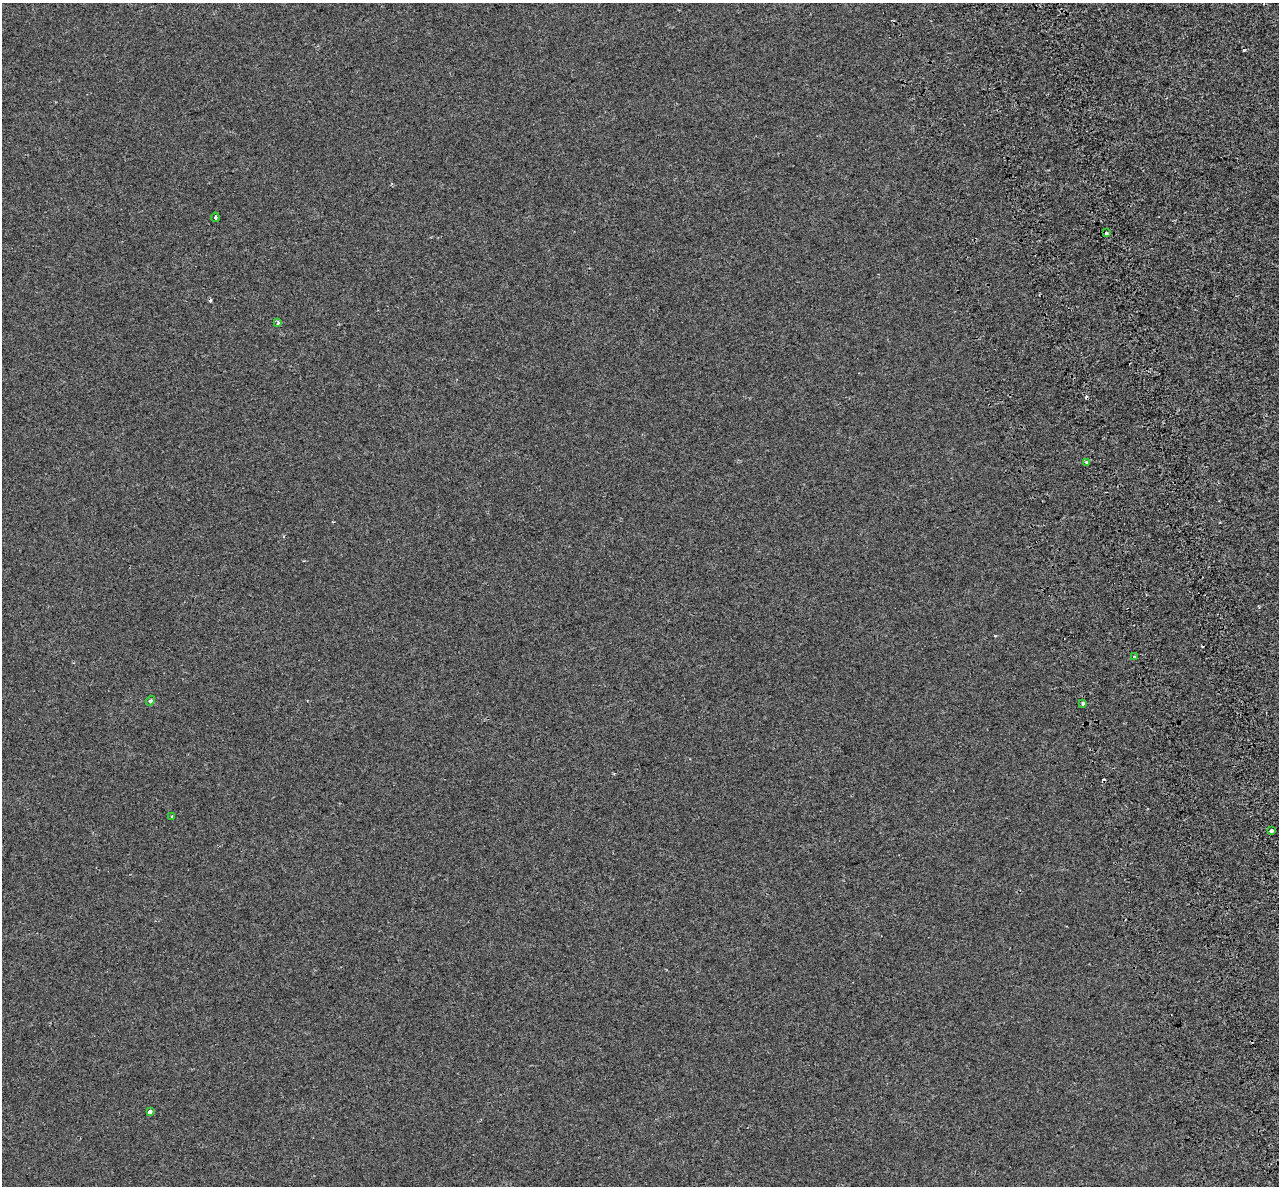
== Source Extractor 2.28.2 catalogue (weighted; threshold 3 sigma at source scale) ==
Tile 6 of 4 x 4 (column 2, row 2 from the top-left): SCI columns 1365-2641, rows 2514-3697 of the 5284 x 5072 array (HDU 1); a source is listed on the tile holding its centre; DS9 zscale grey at full resolution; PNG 1281 x 1188 px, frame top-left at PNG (2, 3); each listed source drawn as its Kron ellipse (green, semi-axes under 4 px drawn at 4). Shown black and unused: <1% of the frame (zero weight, under 2 of 3 exposures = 7% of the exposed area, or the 3 px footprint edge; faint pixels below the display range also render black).
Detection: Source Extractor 2.28.2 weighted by HDU 2 'WHT'; one run over the whole footprint, this tile lists its part. Background -6.78e-05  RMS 0.0045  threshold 0.0202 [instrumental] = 3 sigma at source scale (4.5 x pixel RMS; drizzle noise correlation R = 1.50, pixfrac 1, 0.0396/0.0396 arcsec/px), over >= 5 px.
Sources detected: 16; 6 cosmic-ray / hot-pixel residue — neither listed nor drawn; the other 10 listed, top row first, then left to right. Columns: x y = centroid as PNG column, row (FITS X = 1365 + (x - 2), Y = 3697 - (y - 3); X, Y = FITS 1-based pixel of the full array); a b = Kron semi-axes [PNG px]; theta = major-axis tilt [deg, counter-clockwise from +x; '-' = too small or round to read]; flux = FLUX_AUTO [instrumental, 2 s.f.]
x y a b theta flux
215 217 4 3 - 1.5
1106 233 3 3 - 1.5
278 323 4 3 - 1.5
1087 462 3 3 - 0.82
1134 657 3 3 - 3.9
151 701 5 4 - 1.1
1082 703 3 3 - 7.1
172 817 3 3 - 0.56
1272 830 4 3 - 4.4
150 1111 4 3 - 2.2